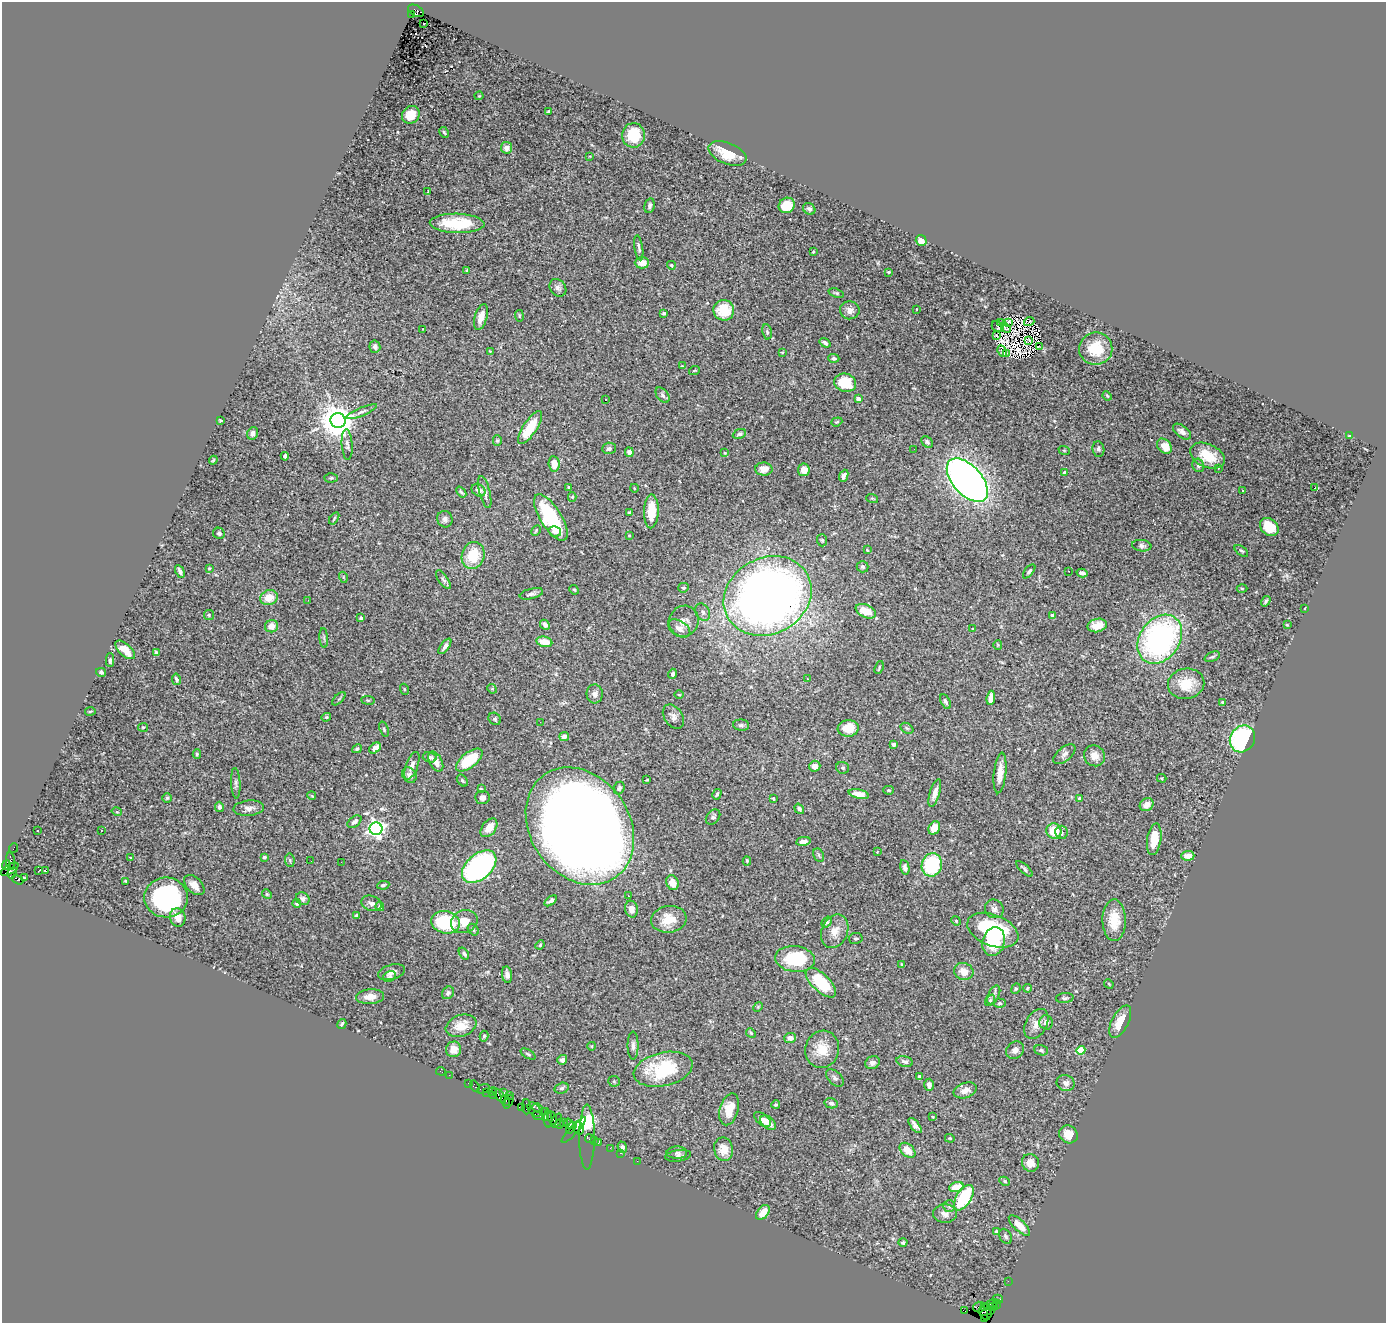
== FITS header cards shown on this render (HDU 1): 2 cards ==
NAXIS1  =                 1384
NAXIS2  =                 1321

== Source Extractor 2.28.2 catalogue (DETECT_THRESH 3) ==
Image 1384 x 1321 px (HDU 1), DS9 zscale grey, 1 PNG px = 1 image px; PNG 1388 x 1325 px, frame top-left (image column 1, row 1321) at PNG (2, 2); each listed source drawn as its Kron ellipse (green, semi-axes under 4 px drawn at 4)
Background 2.75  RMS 0.041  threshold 0.122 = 3 sigma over >= 5 px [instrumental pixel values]
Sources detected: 396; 7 with non-positive FLUX_AUTO (blend fragments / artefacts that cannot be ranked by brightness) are neither listed nor drawn; the other 389 listed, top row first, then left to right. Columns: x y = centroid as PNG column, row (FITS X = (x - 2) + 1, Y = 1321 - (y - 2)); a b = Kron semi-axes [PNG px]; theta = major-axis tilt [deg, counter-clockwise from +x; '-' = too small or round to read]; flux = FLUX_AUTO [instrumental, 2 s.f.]
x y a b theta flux
416 11 8 5 -30 770
411 14 2 2 - 86
424 23 3 2 - 10
479 96 4 4 - 2.6
549 111 4 3 - 3.6
411 115 9 8 - 36
444 132 6 3 -61 3.8
633 135 12 11 - 77
506 148 6 5 - 17
727 153 20 10 -22 58
590 156 3 2 - 1.8
428 191 4 3 - 5.8
787 205 8 7 - 58
650 206 7 5 78 6.8
809 209 6 5 - 7.5
457 223 27 9 -1 120
921 240 5 5 - 28
639 248 12 4 -81 7.3
813 252 3 2 - 2.2
642 263 7 5 0 21
671 265 4 4 - 5.3
467 270 4 3 - 3.4
888 272 3 2 - 2.5
558 288 9 7 -50 10
836 293 8 4 -18 4.3
916 309 3 2 - 1.6
724 310 10 10 - 80
850 310 10 9 - 16
664 313 3 3 - 7.3
519 316 6 3 -82 2.5
481 317 13 6 74 25
1001 322 3 2 - 3
1008 322 4 2 - 4.4
1029 322 5 3 - 0.5
998 326 6 5 - 9.3
1006 328 5 2 - 1.8
423 329 2 2 - 1.6
767 332 7 5 -80 5.1
996 335 3 2 - 2.3
1029 340 4 2 - 3.1
825 343 6 4 -35 7.8
375 347 6 5 - 11
1039 347 3 2 - 3
1096 349 16 16 - 83
490 351 3 2 - 1.7
1002 351 6 2 -61 0.33
782 352 4 3 - 2.3
1006 353 3 2 - 3.9
834 358 5 4 - 6
682 366 4 3 - 2.5
694 371 5 3 - 2.3
845 383 11 9 -15 67
663 395 9 5 -52 7.7
1107 396 5 4 - 3
858 399 4 4 - 24
605 400 3 3 - 5.9
362 412 16 4 22 10
220 420 4 2 - 2.8
338 421 7 7 - 6100
837 422 6 4 20 3.5
530 428 19 7 56 78
1182 432 10 6 -38 13
253 433 6 5 - 12
739 434 7 4 23 6.9
1349 436 4 4 - 2.2
497 441 5 4 - 3.8
927 442 7 5 -47 5.6
347 445 15 5 -86 8.9
1164 446 8 6 -44 42
609 448 7 6 - 7.1
914 449 2 2 - 4.2
1098 449 7 6 - 6.5
1064 450 6 3 -19 2.8
629 452 5 4 - 11
725 453 4 3 - 2.3
285 456 4 4 - 8.6
1207 456 18 11 -24 62
213 460 4 3 - 3
554 464 8 5 -83 27
1198 465 7 5 -66 7.9
1218 468 3 2 - 5.7
764 469 8 6 -1 26
804 470 6 6 - 29
1064 472 4 3 - 3
844 476 6 4 67 9.2
331 478 6 4 3 4.2
967 480 26 14 -48 2400
569 487 4 3 - 6.8
1315 487 3 3 - 28
634 488 4 2 - 2
478 490 7 6 - 12
1242 490 3 3 - 6
461 492 6 2 -49 4.9
485 492 16 5 -76 14
572 497 4 4 - 3.6
872 498 6 3 -19 3.2
651 511 17 7 88 57
630 512 4 3 - 8
334 518 7 2 56 2.7
551 518 26 10 -58 210
445 519 8 7 - 11
1269 527 10 8 -43 61
536 530 6 3 62 3.5
555 531 6 5 - 13
219 533 6 5 - 6.2
629 536 3 3 - 3
822 540 6 5 - 4.2
1142 546 9 5 -7 8.2
867 550 4 2 - 2.1
1241 551 8 4 -36 4.3
473 555 14 11 73 90
863 567 6 5 - 5.3
209 568 4 3 - 2.7
180 571 7 3 -62 7.3
1029 571 8 3 51 5.3
1068 571 2 2 - 2.1
1082 573 5 3 - 9.2
343 577 5 3 - 2.7
443 580 11 4 -56 6.5
683 588 5 4 - 5.9
1242 588 5 3 - 3
574 590 5 4 - 3.4
531 594 12 5 14 9.6
768 596 45 38 28 2800
269 598 9 7 19 39
308 600 3 2 - 3.3
1266 601 6 4 57 5.5
1305 608 3 2 - 1.8
866 611 11 6 -24 55
703 612 9 7 -62 9.4
209 615 5 5 - 4.1
1052 615 3 3 - 11
361 618 4 4 - 5.2
684 621 16 14 62 25
545 625 5 4 - 11
1097 625 10 6 13 35
1287 625 3 2 - 2.7
271 626 6 6 - 24
679 628 12 7 -32 15
973 629 4 2 - 2
324 638 10 3 -86 5.1
1160 639 26 20 55 690
544 642 8 5 -12 45
998 645 5 4 - 2.7
445 646 9 4 55 11
125 650 12 6 -41 41
156 653 4 3 - 5.9
1212 657 8 4 22 5.3
110 660 7 4 89 5.8
879 668 6 2 68 3
101 672 5 4 - 4.5
673 674 5 4 - 7.1
176 679 6 3 -80 7.7
807 679 3 3 - 2.4
1186 684 18 15 10 67
404 689 5 3 - 2.7
492 689 5 4 - 3.2
595 694 9 8 - 15
679 695 5 3 - 2.2
991 698 7 4 83 22
339 699 8 3 44 3.5
368 700 7 3 -8 3.6
946 702 8 4 -62 6.8
1223 702 3 3 - 9.2
90 711 5 2 - 2.9
326 717 5 4 - 3.4
673 717 13 9 -56 15
495 719 7 5 -45 5.1
540 722 3 2 - 4.2
741 725 8 5 -5 6.7
143 727 5 4 - 3.1
848 728 10 8 7 49
907 728 7 5 -32 4.4
384 729 8 4 -71 4.5
564 736 5 4 - 13
1242 739 14 12 57 340
894 744 4 3 - 5.8
375 748 6 4 39 14
357 749 5 3 - 4.8
197 754 4 4 - 3.6
1064 754 13 7 40 12
1095 756 11 10 - 25
430 757 7 5 -15 7.9
469 760 16 7 38 110
436 761 11 6 -61 25
412 766 14 6 69 15
815 766 5 5 - 17
843 768 6 6 - 4.7
1000 773 20 6 84 29
409 775 8 6 -55 14
1162 778 5 4 - 3
647 780 3 3 - 3
462 781 7 4 -50 5.1
236 783 15 4 -87 8.4
619 788 6 5 - 8.1
481 789 4 3 - 2.9
889 790 5 4 - 4.6
935 793 14 5 74 17
717 794 5 3 - 4.9
859 794 10 4 -13 23
312 796 4 3 - 2.5
167 798 4 4 - 3.8
482 798 7 6 - 11
773 799 3 3 - 3.3
1080 799 3 3 - 11
1147 805 7 6 - 22
219 807 5 4 - 7.4
249 808 15 7 6 17
799 809 5 4 - 5.2
117 812 5 3 - 2.3
713 817 8 6 49 6.8
354 822 8 5 37 9.2
580 826 62 49 -55 6400
489 828 10 7 53 33
934 828 7 5 58 30
376 829 6 6 - 1200
38 830 3 3 - 4.2
101 831 3 2 - 4.9
1054 831 8 7 - 59
1061 832 7 6 - 8.7
1154 839 16 7 81 56
803 841 7 4 8 16
13 848 5 2 - 50
877 852 3 2 - 1.8
819 855 7 5 -62 4.9
1188 856 6 5 - 28
130 857 3 2 - 3.9
264 857 4 3 - 4.3
290 860 7 4 -82 4.5
11 861 9 4 -83 340
311 861 2 2 - 1.2
747 861 4 4 - 3.2
341 862 3 2 - 2.5
6 865 5 3 - 230
932 865 12 10 71 180
479 867 20 12 42 610
905 868 7 4 -79 11
9 869 10 5 31 1100
1024 869 10 3 -43 6.2
39 870 2 2 - 440
46 871 3 2 - 33
12 873 6 3 60 320
25 878 4 3 - 3
18 880 6 3 -31 130
125 881 3 3 - 2.5
672 883 7 6 - 31
194 885 12 7 -44 24
383 885 6 4 8 5.4
267 894 5 4 - 3.2
629 896 3 2 - 7.5
166 897 22 20 0 420
303 899 7 6 - 8
551 901 7 4 36 6.8
297 903 4 4 - 6.2
371 903 10 7 -19 11
380 906 4 4 - 8.1
631 909 8 6 -78 19
994 909 10 9 - 12
357 915 4 3 - 3.8
178 917 9 7 -73 23
669 919 18 13 7 57
1114 920 21 11 -89 61
464 921 13 11 23 39
956 921 5 4 - 3.5
445 922 14 11 -15 190
827 922 6 4 55 4.5
473 930 6 4 -50 4.9
993 930 27 15 -22 270
835 931 17 13 67 34
856 938 7 5 8 4.9
994 942 14 11 73 85
540 945 5 4 - 2.9
464 954 6 4 -53 5.6
795 959 20 13 -6 160
901 964 3 2 - 2.3
964 971 10 8 -17 31
391 972 14 7 16 15
507 975 8 5 -82 12
390 977 7 5 29 6.3
821 983 19 9 -44 140
1109 984 5 4 - 3.2
1027 988 4 3 - 2.8
1016 989 5 4 - 3.4
448 993 7 5 52 7.3
994 995 10 5 63 8.7
370 997 14 7 4 27
1065 998 9 5 5 5.7
990 1000 6 4 52 4.3
1000 1003 6 4 -1 4.5
758 1007 5 4 - 2.7
1046 1022 7 6 - 13
1120 1022 17 8 62 47
342 1024 5 3 - 3.6
1036 1024 16 10 60 26
461 1026 16 10 20 43
751 1033 5 4 - 3
484 1036 5 4 - 5.3
790 1038 6 5 - 18
592 1046 4 3 - 2
633 1046 14 5 -90 11
454 1049 8 7 - 29
822 1049 19 17 73 56
1015 1050 10 8 38 14
1041 1050 7 5 -20 5.6
1081 1050 4 4 - 89
528 1054 8 3 -32 4.3
562 1060 5 4 - 9.2
905 1061 8 5 -13 9.3
872 1063 7 6 - 11
663 1069 30 16 13 180
441 1071 5 2 - 12
449 1075 2 2 - 8.9
919 1077 3 3 - 7.4
835 1078 11 6 -45 8.2
614 1081 5 5 - 4
469 1083 3 3 - 130
1066 1083 9 8 - 14
929 1085 6 5 - 11
475 1086 6 3 -57 40
562 1088 7 5 16 6
483 1089 6 4 21 220
965 1090 12 7 19 20
487 1092 3 2 - 76
492 1092 4 3 - 38
504 1092 3 2 - 250
493 1095 3 2 - 81
499 1095 9 3 -48 280
510 1095 4 3 - 130
505 1100 6 3 -65 62
509 1102 7 3 64 72
831 1103 6 5 - 8
776 1104 4 3 - 4.6
526 1107 7 3 -87 140
522 1108 3 3 - 57
537 1108 6 3 -40 150
729 1109 16 9 74 55
534 1110 8 5 -49 230
545 1111 2 2 - 34
538 1115 6 2 -22 170
545 1117 4 3 - 82
933 1117 4 3 - 2.6
552 1118 7 4 -67 190
548 1119 8 2 -87 110
762 1119 10 5 -40 19
557 1121 7 4 65 270
564 1123 4 3 - 30
768 1123 9 6 -39 29
560 1124 5 2 - 70
569 1124 5 2 - 140
915 1125 9 4 -50 12
571 1128 6 3 52 32
579 1128 6 5 - 62
574 1130 17 3 47 61
1068 1134 9 8 - 34
587 1137 32 7 90 240
950 1138 5 4 - 3.2
590 1139 5 3 - 73
595 1141 3 3 - 120
599 1142 4 3 - 140
622 1147 6 4 -71 9.3
610 1148 2 2 - 31
724 1149 12 9 -78 32
908 1150 9 6 -42 33
621 1153 3 2 - 51
677 1153 10 6 2 7.3
678 1156 13 5 7 8
637 1161 2 2 - 35
1030 1163 9 8 - 26
1005 1181 5 4 - 3.4
956 1187 7 5 16 54
964 1198 14 7 58 170
949 1206 6 6 - 5.7
763 1212 8 5 50 31
945 1213 12 9 -1 18
1019 1225 13 5 -43 37
996 1232 4 3 - 4.8
1006 1236 8 6 -59 6.3
903 1242 4 4 - 7
1008 1281 2 2 - 19
998 1299 5 2 - 84
991 1304 8 3 23 95
997 1305 4 3 - 72
979 1307 6 5 - 310
984 1307 3 2 - 410
993 1307 5 3 - 47
991 1310 3 2 - 28
965 1311 4 2 - 31
986 1312 8 6 -76 830
985 1318 3 2 - 36
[7 non-positive-flux detections neither listed nor drawn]